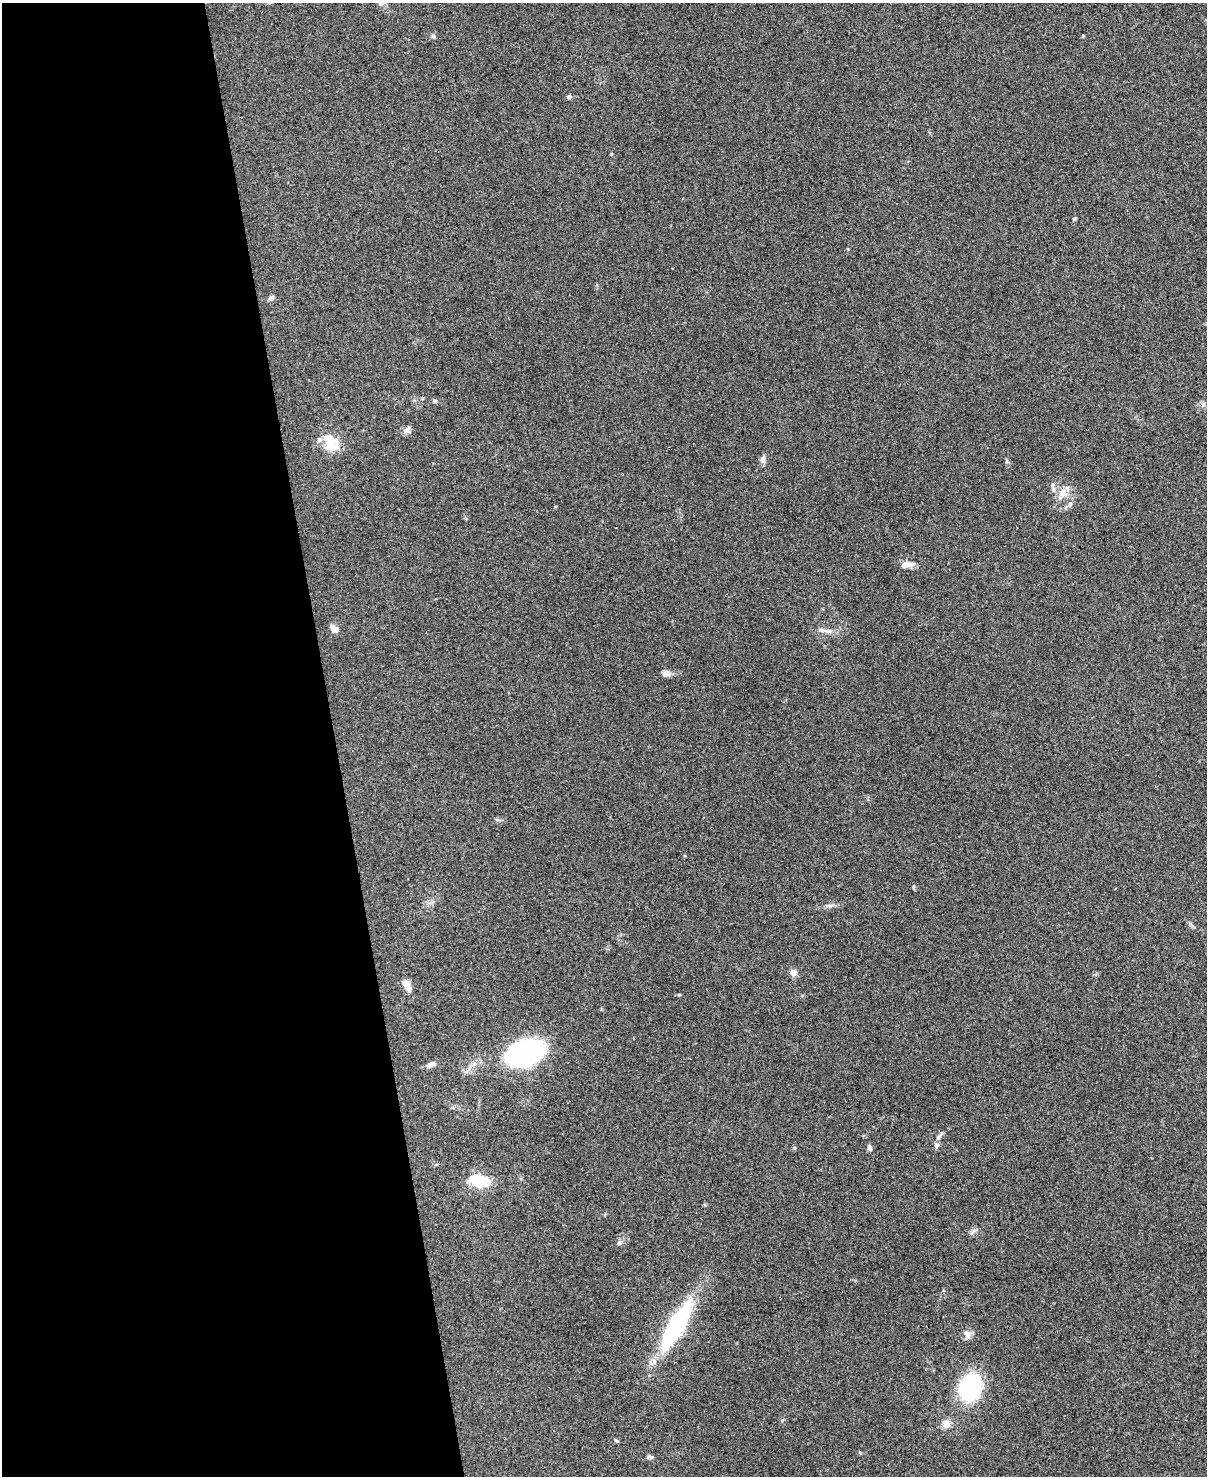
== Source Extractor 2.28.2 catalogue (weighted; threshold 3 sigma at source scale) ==
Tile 5 of 4 x 3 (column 1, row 2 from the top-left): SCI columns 9-1213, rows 1613-3086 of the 4836 x 4812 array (HDU 1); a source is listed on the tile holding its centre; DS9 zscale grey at full resolution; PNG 1209 x 1478 px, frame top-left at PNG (2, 3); no overlay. Shown black and unused: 28% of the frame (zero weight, under 3 of 4 exposures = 1% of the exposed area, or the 3 px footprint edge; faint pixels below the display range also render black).
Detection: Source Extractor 2.28.2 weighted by HDU 2 'WHT'; one run over the whole footprint, this tile lists its part. Background 0.349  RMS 0.01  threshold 0.045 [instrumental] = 3 sigma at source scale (4.5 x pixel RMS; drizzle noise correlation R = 1.50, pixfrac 1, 0.05/0.05 arcsec/px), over >= 5 px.
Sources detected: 38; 4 inside a brighter listed object's ellipse — not listed separately; the other 34 listed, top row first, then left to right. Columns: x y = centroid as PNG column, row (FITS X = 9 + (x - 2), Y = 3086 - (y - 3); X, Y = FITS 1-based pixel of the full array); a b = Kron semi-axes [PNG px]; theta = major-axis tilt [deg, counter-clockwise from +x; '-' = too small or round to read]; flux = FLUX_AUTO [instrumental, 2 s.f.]
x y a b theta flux
433 36 6 4 -1 1.5
1083 36 3 3 - 1
569 97 5 5 - 2.5
1074 219 5 5 - 1.2
271 298 7 6 - 2.8
435 401 6 5 - 1.8
1203 405 8 6 68 2.6
406 431 12 6 -16 3.6
331 446 24 14 -12 17
763 459 10 7 88 3.7
1053 487 15 4 -79 3.4
1063 493 16 10 68 10
1070 504 8 6 74 3
906 565 16 7 8 6.7
334 629 11 8 -54 5.5
822 630 11 5 -18 3.9
666 674 10 8 21 4.4
829 906 10 5 10 3.1
793 973 6 5 - 8.8
406 983 10 7 -29 6.3
679 995 5 3 - 1
525 1053 26 16 20 240
431 1065 13 6 20 5.2
938 1137 9 5 49 2.9
936 1145 7 6 - 2.7
869 1148 7 5 -77 3.1
477 1181 26 14 -36 24
973 1231 8 4 54 2.5
619 1243 7 5 44 2
676 1325 62 16 59 120
967 1334 12 8 -53 5.1
970 1387 25 19 66 100
946 1424 11 10 - 7.1
650 1457 8 5 -22 2